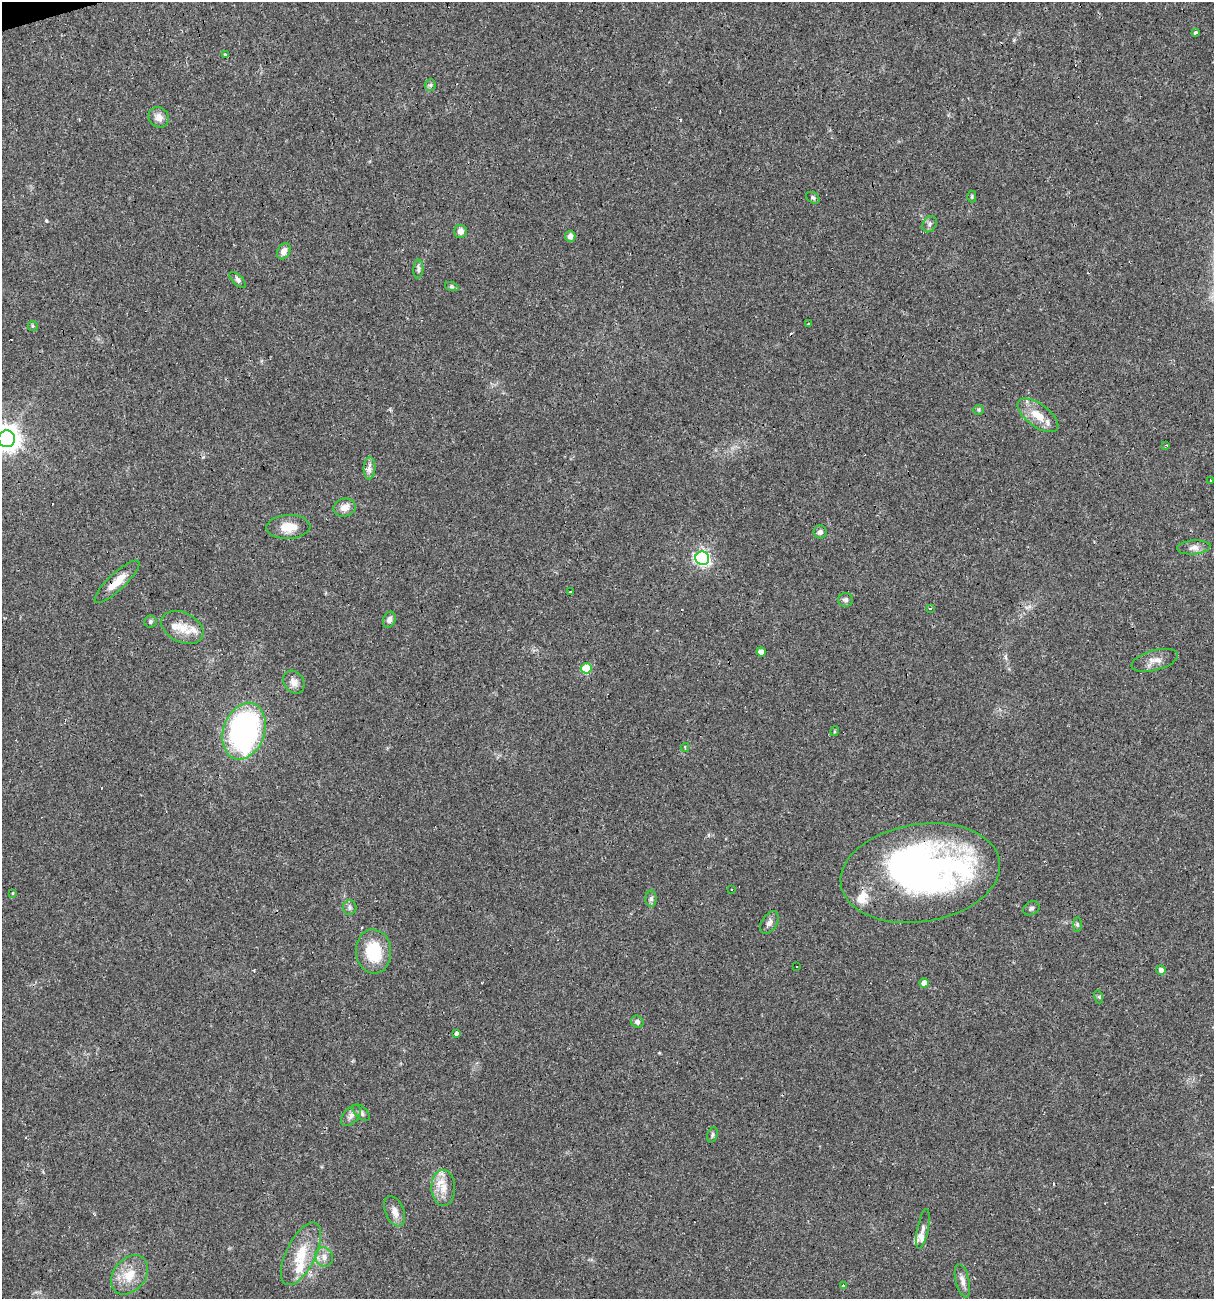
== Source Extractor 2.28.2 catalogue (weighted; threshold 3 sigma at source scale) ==
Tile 11 of 4 x 4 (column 3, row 3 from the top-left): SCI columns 2470-3681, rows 1297-2593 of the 4989 x 5186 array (HDU 1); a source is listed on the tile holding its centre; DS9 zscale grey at full resolution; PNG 1216 x 1301 px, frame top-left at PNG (2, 2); each listed source drawn as its Kron ellipse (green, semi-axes under 4 px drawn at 4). Shown black and unused: <1% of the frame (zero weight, under 3 of 4 exposures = <1% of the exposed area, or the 3 px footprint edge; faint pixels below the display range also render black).
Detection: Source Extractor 2.28.2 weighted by HDU 2 'WHT'; one run over the whole footprint, this tile lists its part. Background 0.0332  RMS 0.0037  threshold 0.0168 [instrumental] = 3 sigma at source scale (4.5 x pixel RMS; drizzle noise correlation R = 1.50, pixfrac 1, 0.0396/0.0396 arcsec/px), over >= 5 px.
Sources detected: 81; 1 inside a brighter object's white glare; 7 cosmic-ray / hot-pixel residue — neither listed nor drawn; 7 inside a brighter listed object's ellipse — not listed separately; the other 66 listed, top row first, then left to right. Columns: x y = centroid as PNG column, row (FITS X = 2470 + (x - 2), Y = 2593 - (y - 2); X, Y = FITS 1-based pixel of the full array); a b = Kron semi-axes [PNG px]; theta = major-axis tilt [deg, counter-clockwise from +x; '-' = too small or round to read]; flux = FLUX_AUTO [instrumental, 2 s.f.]
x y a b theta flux
1196 33 3 3 - 6.1
225 55 3 3 - 2.6
430 85 6 5 - 0.71
159 117 11 9 -41 2.7
972 196 6 4 -90 0.46
813 198 7 5 -30 0.75
929 224 8 6 56 1.1
460 231 7 6 - 2
570 236 5 5 - 2
284 251 9 6 60 2.1
418 269 9 5 86 1
238 280 10 5 -45 1.2
452 287 7 4 -19 0.61
808 324 3 3 - 3.7
33 326 5 5 - 0.44
979 410 5 5 - 0.51
1038 415 24 11 -36 6.9
7 439 8 8 - 400
1166 445 3 3 - 0.38
369 468 11 6 88 2.7
1210 481 3 3 - 0.94
345 508 11 9 15 3
288 527 22 12 3 5.9
820 532 6 6 - 1.3
1194 547 17 7 5 2.2
702 558 7 6 - 87
117 582 29 8 43 6.3
570 592 3 3 - 1.2
846 600 7 7 - 1.1
930 608 3 3 - 1.1
389 620 8 6 68 1.5
150 622 6 6 - 0.91
182 627 22 15 -26 6
761 652 5 4 - 2.3
1155 660 24 10 15 3.6
586 668 5 5 - 14
294 682 12 9 -52 2.5
244 731 29 20 71 100
835 731 5 3 - 0.39
685 747 4 3 - 0.75
920 873 80 49 9 160
732 890 3 2 - 0.41
13 893 4 3 - 0.29
651 899 8 5 88 1.2
350 908 7 7 - 1
1031 908 9 6 28 0.87
769 923 12 7 57 1.7
1077 925 7 4 90 0.58
373 951 22 17 -84 15
796 967 3 3 - 0.65
1161 970 5 4 - 1.5
924 983 4 4 - 3.2
1099 997 6 4 -73 0.57
637 1022 6 6 - 1.1
456 1034 3 3 - 6.2
361 1113 10 6 -43 1.1
351 1116 12 7 48 1.8
712 1135 8 5 71 0.77
443 1188 18 12 -88 5.5
395 1211 16 9 -67 2.9
923 1229 20 5 79 1.6
301 1254 34 14 64 11
324 1257 10 8 -69 2.3
129 1275 22 16 50 7.9
962 1281 17 6 -76 2.3
843 1286 4 3 - 1.7
Overlapping masked pixels (flux is a lower limit): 2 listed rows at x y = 117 582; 920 873
Isophote crosses this tile's border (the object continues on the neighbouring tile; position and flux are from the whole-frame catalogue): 1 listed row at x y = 7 439